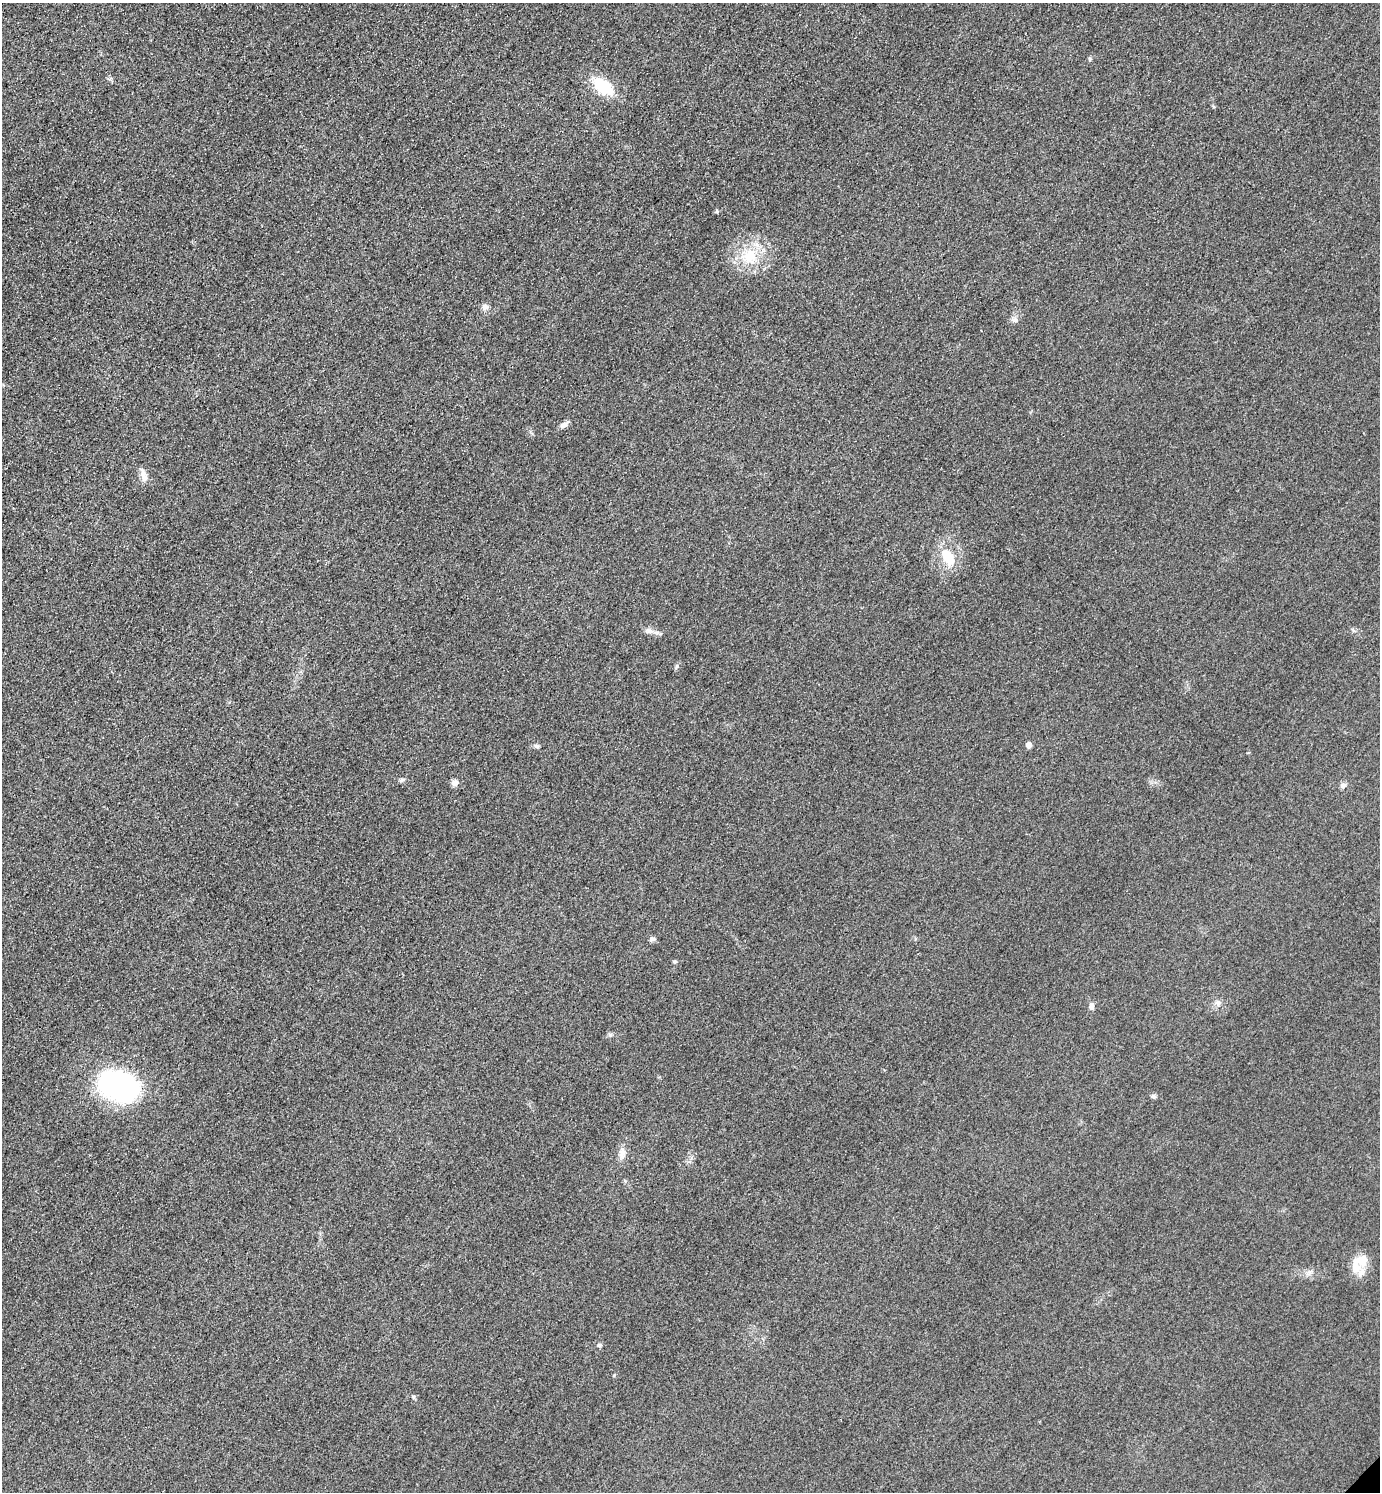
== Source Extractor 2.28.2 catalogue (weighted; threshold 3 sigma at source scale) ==
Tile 11 of 4 x 4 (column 3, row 3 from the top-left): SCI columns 3081-4458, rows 1521-3010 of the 6019 x 6019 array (HDU 1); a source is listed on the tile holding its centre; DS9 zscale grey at full resolution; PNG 1382 x 1494 px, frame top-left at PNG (2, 3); no overlay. Shown black and unused: <1% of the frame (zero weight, under 3 of 4 exposures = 3% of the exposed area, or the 3 px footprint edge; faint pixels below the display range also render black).
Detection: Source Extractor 2.28.2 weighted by HDU 2 'WHT'; one run over the whole footprint, this tile lists its part. Background 0.0756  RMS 0.017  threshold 0.0773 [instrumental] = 3 sigma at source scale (4.5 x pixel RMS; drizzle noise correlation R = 1.50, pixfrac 1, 0.05/0.05 arcsec/px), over >= 5 px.
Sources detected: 27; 1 inside a brighter listed object's ellipse — not listed separately; the other 26 listed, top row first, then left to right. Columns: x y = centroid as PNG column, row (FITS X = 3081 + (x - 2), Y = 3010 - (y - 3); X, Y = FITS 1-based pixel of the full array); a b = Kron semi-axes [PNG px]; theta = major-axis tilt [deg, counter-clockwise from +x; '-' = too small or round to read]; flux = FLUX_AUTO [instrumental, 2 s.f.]
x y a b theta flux
1090 59 5 5 - 2.2
603 86 29 17 -39 56
717 211 5 4 - 2.1
750 256 22 20 43 56
485 307 9 8 - 7.1
1015 320 7 7 - 5.7
564 425 13 6 36 7.1
143 475 19 7 -73 12
948 557 21 13 -59 45
649 631 12 6 -6 8
677 666 8 3 71 2.9
1029 745 4 4 - 13
536 746 7 5 -17 3.5
402 780 7 5 27 3.4
455 783 8 7 - 8.1
1343 785 8 6 18 5.7
652 939 8 5 24 4.2
675 962 4 4 - 3.4
1218 1003 8 7 - 6.8
1091 1006 8 7 - 5.9
610 1035 6 5 - 3.2
119 1086 40 29 -16 330
1153 1096 7 5 -18 3.3
622 1153 16 9 88 12
1361 1260 22 14 6 29
599 1345 6 5 - 2.8
Unlisted compact peaks at least as high as the median listed source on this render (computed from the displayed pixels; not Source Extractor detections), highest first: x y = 413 1396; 614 1375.